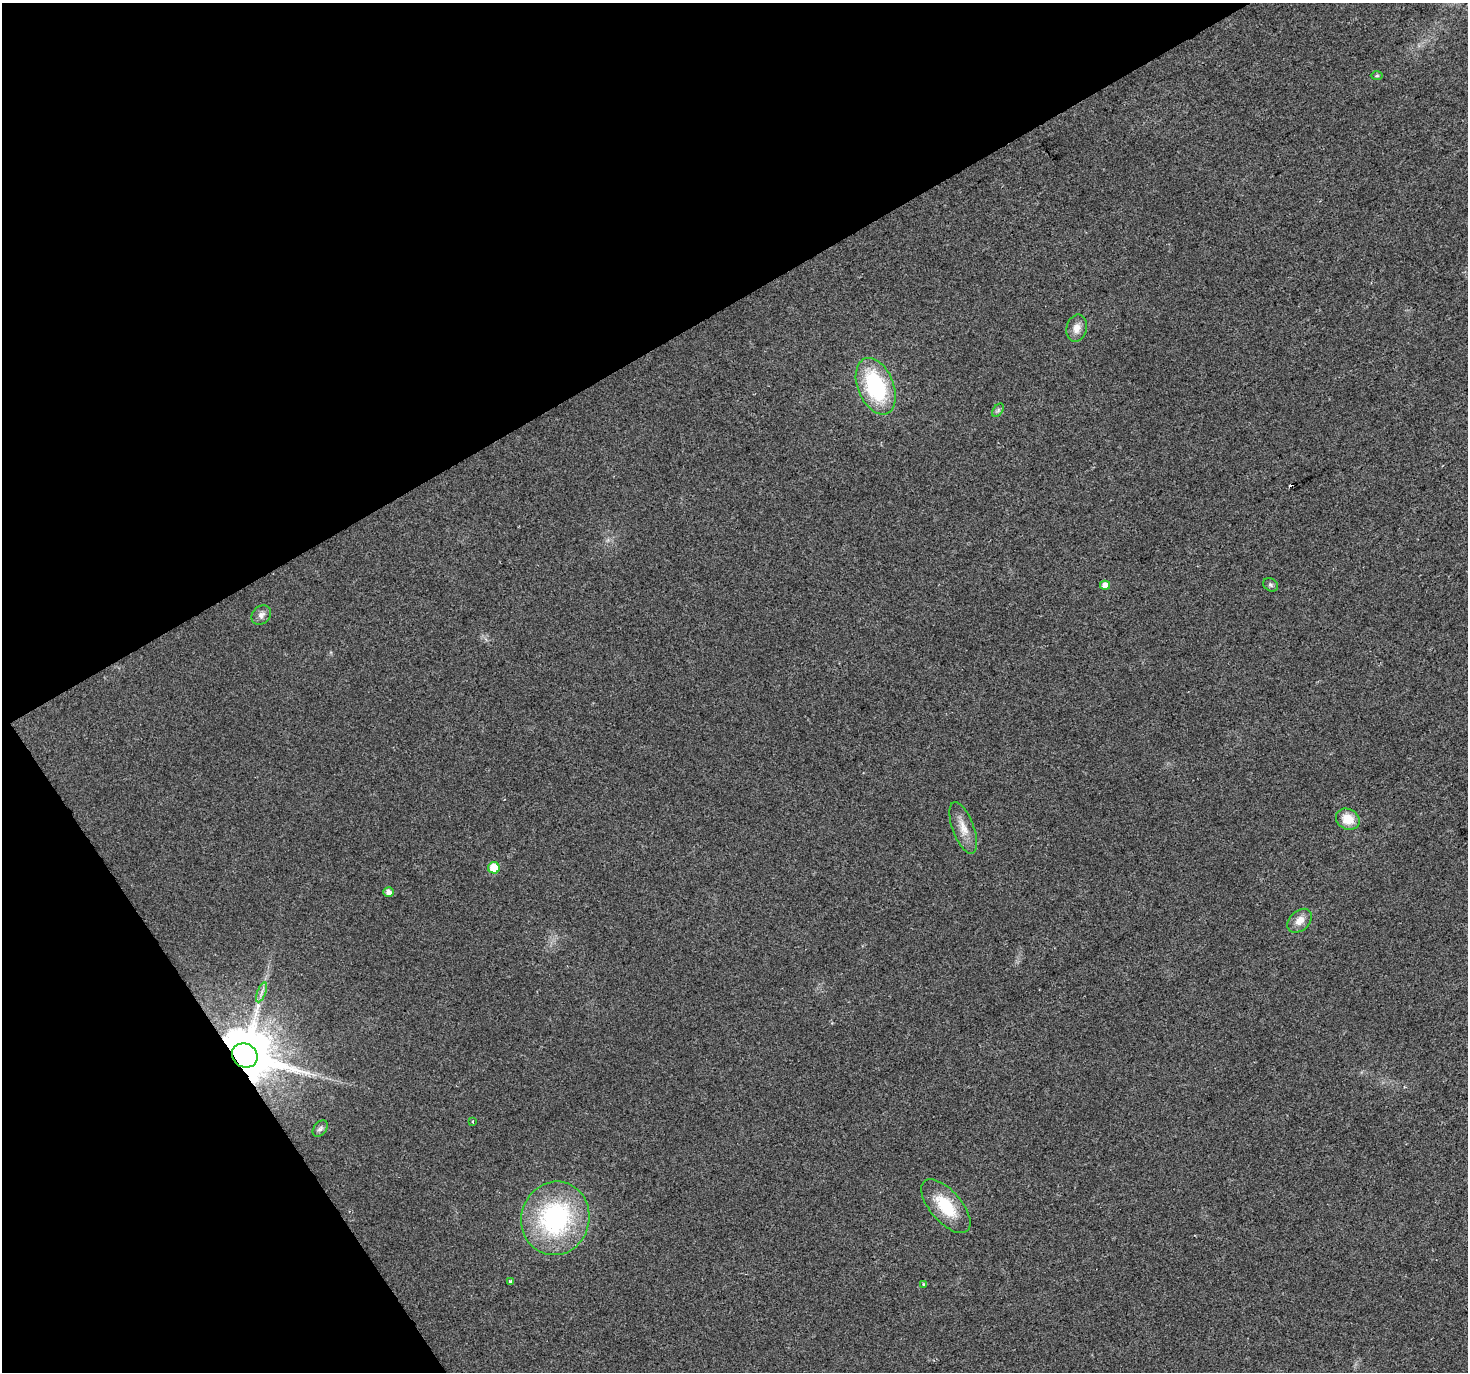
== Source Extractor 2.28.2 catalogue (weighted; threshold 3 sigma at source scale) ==
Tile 5 of 4 x 4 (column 1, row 2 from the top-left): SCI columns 3-1468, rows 2918-4287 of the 5867 x 5772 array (HDU 1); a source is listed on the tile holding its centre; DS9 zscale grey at full resolution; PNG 1470 x 1374 px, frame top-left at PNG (2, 3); each listed source drawn as its Kron ellipse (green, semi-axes under 4 px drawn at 4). Shown black and unused: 30% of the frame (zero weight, under 2 of 3 exposures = <1% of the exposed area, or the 3 px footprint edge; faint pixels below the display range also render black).
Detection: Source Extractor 2.28.2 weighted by HDU 2 'WHT'; one run over the whole footprint, this tile lists its part. Background 0.0273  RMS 0.0062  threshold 0.0278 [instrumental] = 3 sigma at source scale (4.5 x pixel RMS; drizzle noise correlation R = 1.50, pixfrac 1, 0.0396/0.0396 arcsec/px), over >= 5 px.
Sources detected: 21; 1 cosmic-ray / hot-pixel residue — neither listed nor drawn; the other 20 listed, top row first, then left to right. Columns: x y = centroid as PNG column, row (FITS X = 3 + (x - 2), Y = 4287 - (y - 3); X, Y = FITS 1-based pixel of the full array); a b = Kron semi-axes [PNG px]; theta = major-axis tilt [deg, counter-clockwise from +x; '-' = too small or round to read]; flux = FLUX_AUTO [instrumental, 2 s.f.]
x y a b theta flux
1377 76 6 4 2 0.89
1077 328 14 10 76 5.2
876 386 30 18 -68 57
998 410 7 4 56 1.2
1105 585 5 4 - 4.6
1271 585 8 6 -33 1.5
261 615 11 8 43 3.2
1348 819 12 10 -28 11
963 828 27 10 -70 8.7
494 868 6 5 - 16
388 892 5 5 - 2.8
1300 921 14 10 42 5.9
261 992 10 3 69 2.1
245 1055 13 11 -33 4400
473 1122 3 3 - 1.5
320 1128 9 6 49 1.7
946 1206 33 15 -49 24
555 1218 37 34 76 92
510 1281 3 3 - 1.2
924 1284 3 3 - 0.67
Overlapping masked pixels (flux is a lower limit): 1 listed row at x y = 245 1055